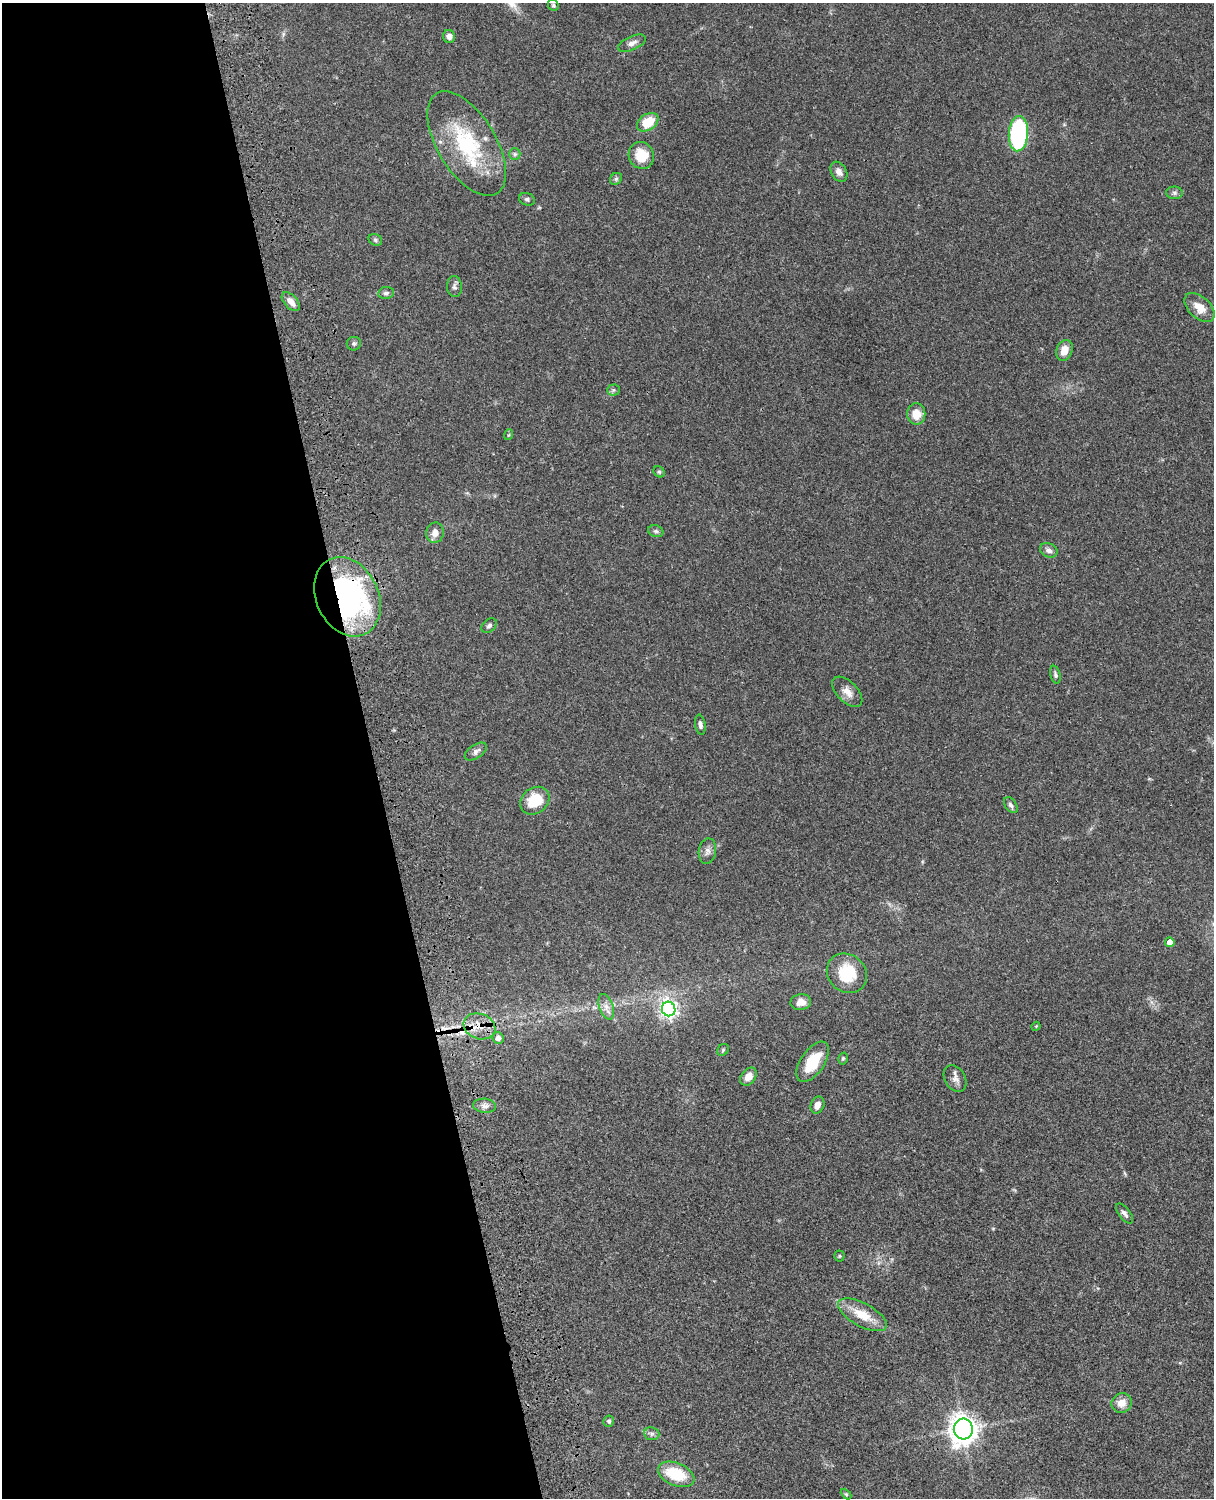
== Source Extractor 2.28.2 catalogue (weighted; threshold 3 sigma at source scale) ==
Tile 5 of 4 x 3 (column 1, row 2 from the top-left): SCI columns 121-1332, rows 1772-3267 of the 5088 x 4925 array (HDU 1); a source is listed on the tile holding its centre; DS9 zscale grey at full resolution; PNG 1216 x 1500 px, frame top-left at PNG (2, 3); each listed source drawn as its Kron ellipse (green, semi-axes under 4 px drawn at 4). Shown black and unused: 31% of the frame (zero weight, under 3 of 4 exposures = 6% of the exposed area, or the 3 px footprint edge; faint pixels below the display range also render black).
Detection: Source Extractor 2.28.2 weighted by HDU 2 'WHT'; one run over the whole footprint, this tile lists its part. Background 0.0765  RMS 0.0057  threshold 0.0258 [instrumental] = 3 sigma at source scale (4.5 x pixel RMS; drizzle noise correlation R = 1.50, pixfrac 1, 0.05/0.05 arcsec/px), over >= 5 px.
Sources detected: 63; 2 cosmic-ray / hot-pixel residue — neither listed nor drawn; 2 inside a brighter listed object's ellipse — not listed separately; the other 59 listed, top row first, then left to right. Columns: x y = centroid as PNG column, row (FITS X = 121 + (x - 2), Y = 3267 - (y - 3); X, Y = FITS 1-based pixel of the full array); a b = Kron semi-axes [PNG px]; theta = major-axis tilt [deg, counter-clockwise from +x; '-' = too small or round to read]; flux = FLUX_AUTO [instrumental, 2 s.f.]
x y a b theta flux
553 5 6 5 - 1
449 36 6 6 - 2.6
632 43 15 6 24 3
648 122 12 8 33 13
1018 134 18 9 86 85
467 144 58 29 -59 50
515 154 6 5 - 1.2
641 155 14 12 -61 12
839 172 11 7 -59 3
616 179 6 5 - 0.97
1174 193 8 6 -1 1.4
527 199 8 6 -19 1.3
375 240 7 5 -23 1.2
454 286 10 7 -87 2
386 293 8 6 9 1.5
291 302 11 6 -47 4.3
1199 307 18 10 -41 6.7
354 344 7 7 - 1.2
1064 350 11 8 69 5.9
614 390 6 5 - 1.1
916 414 11 9 -90 7.6
508 435 5 3 - 0.6
659 472 6 5 - 0.86
656 531 8 5 -20 1.3
435 533 10 8 77 4.6
1049 550 9 7 -24 2.3
347 597 41 31 -64 150
489 626 8 6 40 1.5
1055 675 9 5 -76 1.5
847 692 19 10 -45 5
700 725 10 5 -80 1.9
476 752 12 6 36 2.5
535 801 16 12 38 17
1011 805 9 5 -53 1.7
707 851 13 8 80 3
1170 942 5 4 - 4.9
847 973 21 18 -41 21
801 1002 10 8 8 4.5
606 1007 13 7 -71 3.3
669 1009 7 6 - 210
479 1026 16 12 -21 8.7
1036 1026 4 3 - 0.5
498 1038 6 5 - 3.2
723 1050 6 5 - 0.88
843 1058 6 4 74 0.77
813 1062 23 11 56 16
748 1077 10 7 52 4.8
955 1078 14 10 -59 3.3
817 1105 9 6 67 3.2
485 1106 11 7 -5 2.6
1125 1213 12 5 -53 2
839 1256 5 5 - 0.73
862 1315 27 11 -29 13
1122 1403 10 9 - 5.4
609 1421 5 5 - 1.1
963 1429 10 9 - 580
652 1434 7 6 - 1.5
676 1474 19 11 -22 20
846 1494 6 4 -45 0.68
Overlapping masked pixels (flux is a lower limit): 2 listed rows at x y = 347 597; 479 1026